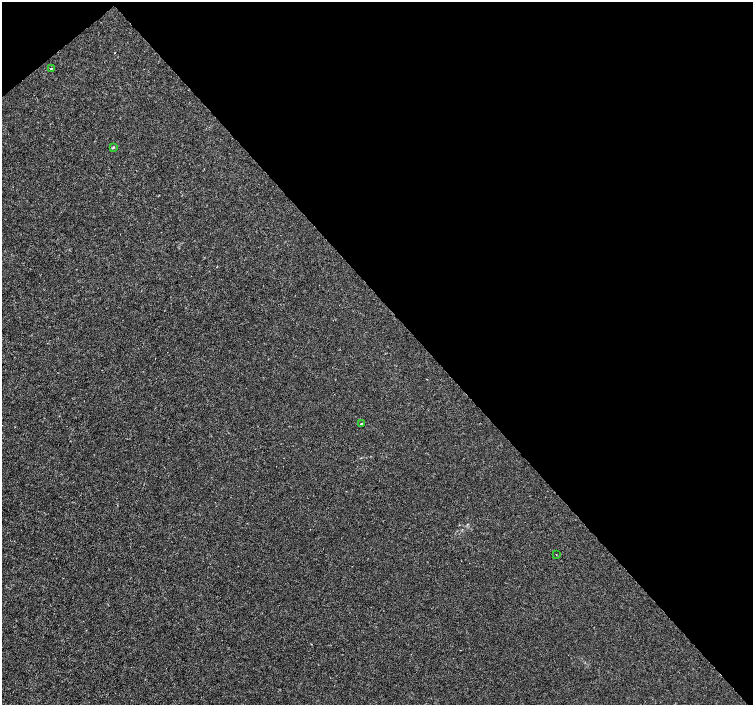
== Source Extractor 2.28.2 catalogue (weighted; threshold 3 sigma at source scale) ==
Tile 3 of 4 x 4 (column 3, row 1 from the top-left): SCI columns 3008-4509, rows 4424-5828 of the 6011 x 5972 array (HDU 1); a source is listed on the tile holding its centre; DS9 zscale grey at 2 x 2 block average (1 PNG px = mean of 2 x 2 image px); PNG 755 x 707 px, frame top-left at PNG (2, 2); each listed source drawn as its Kron ellipse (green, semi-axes under 4 px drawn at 4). Shown black and unused: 44% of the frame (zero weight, under 3 of 4 exposures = <1% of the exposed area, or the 3 px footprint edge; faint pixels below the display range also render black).
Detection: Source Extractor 2.28.2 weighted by HDU 2 'WHT'; one run over the whole footprint, this tile lists its part. Background -1.22e-04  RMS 0.0012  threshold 0.00541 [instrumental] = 3 sigma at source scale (4.5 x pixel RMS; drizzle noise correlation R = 1.50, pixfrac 1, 0.0396/0.0396 arcsec/px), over >= 5 px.
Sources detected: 4; all 4 listed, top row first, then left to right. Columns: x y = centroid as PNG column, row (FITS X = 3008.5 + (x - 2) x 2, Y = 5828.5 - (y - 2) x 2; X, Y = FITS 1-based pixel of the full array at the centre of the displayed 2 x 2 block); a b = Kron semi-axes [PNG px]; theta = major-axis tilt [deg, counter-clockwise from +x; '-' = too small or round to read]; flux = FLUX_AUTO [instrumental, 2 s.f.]
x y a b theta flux
51 68 2 2 - 0.18
113 147 4 2 - 0.2
361 424 3 2 - 0.29
556 554 2 2 - 0.19